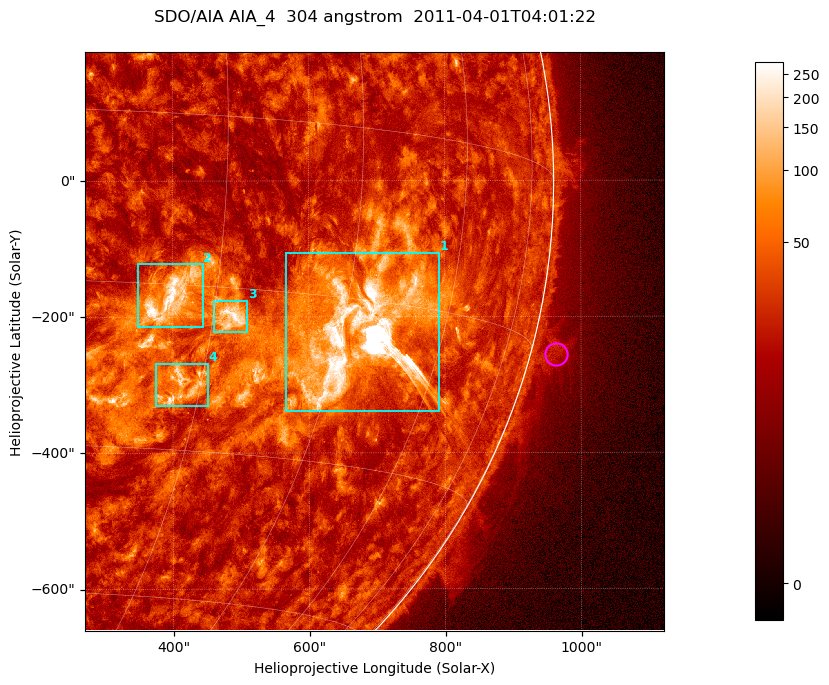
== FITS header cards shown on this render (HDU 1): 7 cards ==
TELESCOP= 'SDO/AIA '           / For AIA: SDO/AIA
INSTRUME= 'AIA_4   '           / For AIA: AIA_ATA1, AIA_ATA2, AIA_ATA3 or AIA_AT
WAVELNTH=                  304 / [angstrom] Wavelength
WAVEUNIT= 'angstrom'           / Wavelength unit: angstrom
DATE-OBS= '2011-04-01T04:01:22.691' / [ISO] Date when observation started; ISO 8
CTYPE1  = 'HPLN-TAN'           / CTYPE1; Typically HPLN
CTYPE2  = 'HPLT-TAN'           / CTYPE2; Typically HPLT

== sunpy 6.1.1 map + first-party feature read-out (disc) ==
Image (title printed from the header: SDO/AIA AIA_4  304 angstrom  2011-04-01T04:01:22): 1418 x 1418 px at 0.6 arcsec/px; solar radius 960 arcsec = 1600 px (partial field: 18% of the solar disc is inside the frame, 73% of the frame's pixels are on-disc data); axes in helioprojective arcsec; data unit not stated in the header (colour bar unlabelled)
Orientation: roll -0.132 deg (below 1 deg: not rotated)
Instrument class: DISC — disc imager (sunpy class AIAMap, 304 A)
Bright regions (active regions / flare kernels): reference = the on-disc median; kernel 11 px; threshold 5 sigma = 60.7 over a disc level ~25.5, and >= 1.15x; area >= 2010 px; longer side >= 17 px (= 10 arcsec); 4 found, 4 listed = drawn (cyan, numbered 1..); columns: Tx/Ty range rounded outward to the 2 arcsec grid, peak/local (2 s.f.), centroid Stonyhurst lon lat
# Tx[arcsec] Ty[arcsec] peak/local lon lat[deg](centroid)
1 566..792 -340..-106 460 +48 -18
2 348..444 -216..-122 13 +25 -16
3 460..510 -224..-176 10 +32 -18
4 374..452 -332..-268 8 +28 -24
Off-limb structures (1.02-1.3 R_sun): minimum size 400 px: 5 found; the strongest spans PA ~250..260 deg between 1.02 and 1.08 R_sun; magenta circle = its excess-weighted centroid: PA ~255 deg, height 1.04 R_sun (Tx ~964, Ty ~-256 arcsec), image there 2.4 x the reference